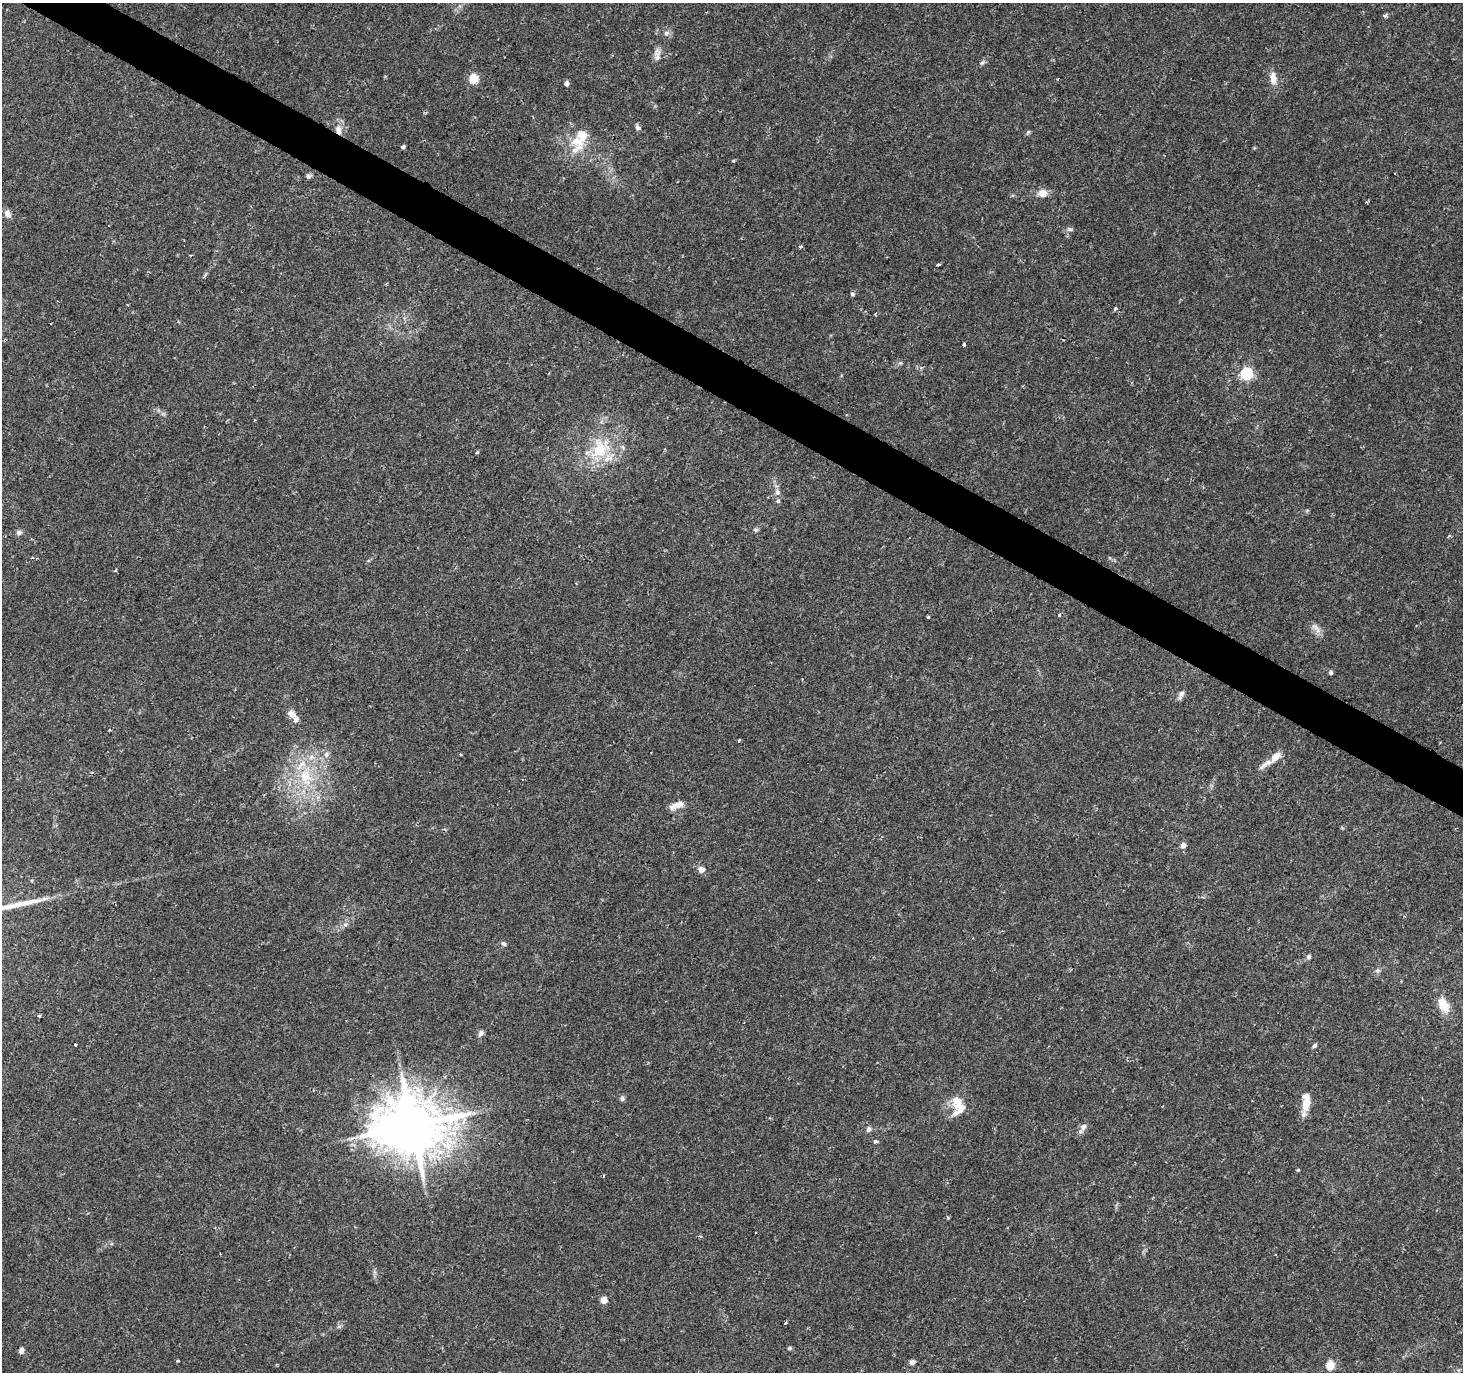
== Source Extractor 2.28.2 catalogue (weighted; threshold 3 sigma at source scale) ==
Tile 11 of 4 x 4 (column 3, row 3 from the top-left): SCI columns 2925-4385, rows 1563-2932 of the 5854 x 5930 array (HDU 1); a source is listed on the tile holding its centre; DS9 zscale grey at full resolution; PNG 1465 x 1374 px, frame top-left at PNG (2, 3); no overlay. Shown black and unused: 3% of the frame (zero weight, under 2 of 3 exposures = <1% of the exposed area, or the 3 px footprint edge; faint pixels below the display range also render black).
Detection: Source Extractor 2.28.2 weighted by HDU 2 'WHT'; one run over the whole footprint, this tile lists its part. Background 0.0162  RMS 0.0025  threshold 0.0112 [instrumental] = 3 sigma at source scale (4.5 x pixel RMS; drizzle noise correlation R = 1.50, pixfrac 1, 0.0396/0.0396 arcsec/px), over >= 5 px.
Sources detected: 79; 2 cosmic-ray / hot-pixel residue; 1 long thin detection or spike segment (spike, bleed or trail) — not listed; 8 inside a brighter listed object's ellipse — not listed separately; the other 68 listed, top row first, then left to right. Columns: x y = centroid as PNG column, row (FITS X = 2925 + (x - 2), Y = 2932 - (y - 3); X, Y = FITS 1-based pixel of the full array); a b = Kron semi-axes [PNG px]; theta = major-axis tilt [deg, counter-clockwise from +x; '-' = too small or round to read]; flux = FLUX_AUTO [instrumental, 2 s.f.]
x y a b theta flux
1385 15 7 4 29 0.54
666 33 7 7 - 0.89
657 57 10 9 - 1.4
982 62 8 5 34 0.56
474 78 5 5 - 12
1273 78 17 8 -84 2.3
567 83 4 4 - 1.2
638 127 8 6 -47 0.68
338 130 14 8 -77 2.3
1028 132 7 4 45 0.37
577 141 26 16 -47 6.1
403 147 4 4 - 0.54
733 161 4 4 - 0.28
308 176 7 6 - 0.6
1043 193 8 7 - 2.9
7 213 11 7 -59 1.4
1070 229 8 5 -18 0.52
801 247 3 3 - 0.67
938 264 4 3 - 0.55
852 294 6 4 -1 0.46
1116 309 5 4 - 0.43
875 313 4 3 - 0.44
964 344 4 3 - 1.3
900 363 6 4 42 0.41
1246 373 6 6 - 32
255 420 3 3 - 0.18
600 449 30 24 68 12
476 453 4 3 - 0.51
777 492 9 6 -73 1
778 501 6 5 - 0.44
755 530 7 5 -21 0.45
19 532 8 7 - 0.7
928 617 4 3 - 0.22
1315 627 14 7 -30 1.4
1330 672 5 4 - 0.6
1181 693 9 7 47 0.97
291 714 11 8 -36 1.7
109 730 3 3 - 0.71
739 740 3 3 - 0.41
326 754 7 6 - 0.87
1276 756 25 7 39 3.8
306 777 32 17 -85 12
678 804 16 8 13 2.3
1183 845 5 5 - 1.4
701 869 8 7 - 1.3
345 924 6 4 -18 0.46
504 944 7 5 -40 0.52
1309 956 6 6 - 0.63
1443 1005 22 11 -61 4.2
39 1016 3 3 - 0.4
481 1033 7 6 - 0.87
76 1045 3 3 - 3.4
1314 1045 7 5 45 0.49
622 1098 7 6 - 0.64
957 1101 17 16 - 3.7
1306 1102 25 10 85 3.4
412 1125 19 16 5 1600
1083 1127 10 8 64 1.2
869 1129 7 5 67 0.75
875 1141 4 3 - 1.4
1298 1170 4 4 - 0.23
604 1300 5 5 - 3.9
785 1322 3 3 - 1.2
790 1348 6 4 16 0.4
21 1351 7 5 83 0.93
178 1361 3 3 - 0.31
912 1362 7 5 27 0.86
1330 1365 5 5 - 8.9
Overlapping masked pixels (flux is a lower limit): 2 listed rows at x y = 338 130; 412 1125